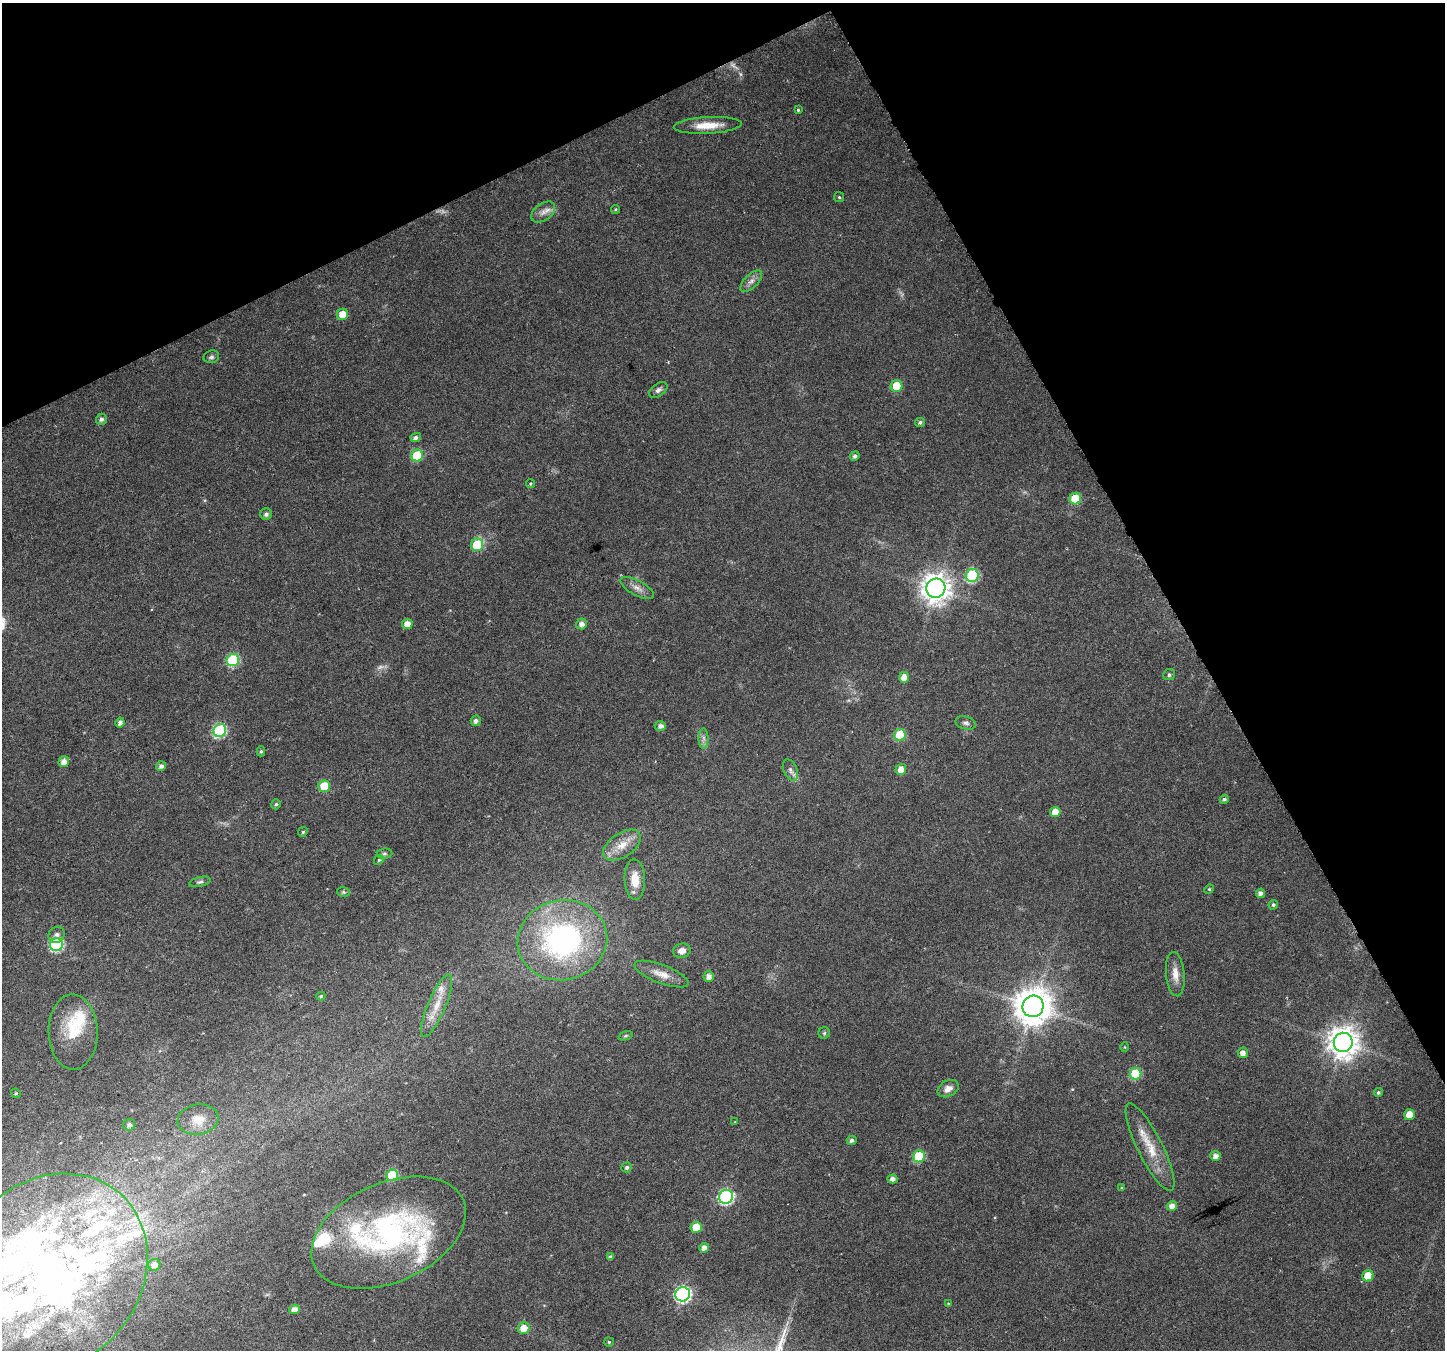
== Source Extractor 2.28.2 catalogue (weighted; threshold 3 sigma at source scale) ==
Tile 3 of 4 x 4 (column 3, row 1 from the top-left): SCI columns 2895-4337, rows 4215-5562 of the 5792 x 5669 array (HDU 1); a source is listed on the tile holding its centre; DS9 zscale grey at full resolution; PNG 1447 x 1352 px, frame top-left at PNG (2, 3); each listed source drawn as its Kron ellipse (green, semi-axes under 4 px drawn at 4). Shown black and unused: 26% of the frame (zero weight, under 5 of 9 exposures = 1% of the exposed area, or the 3 px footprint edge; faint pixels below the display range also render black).
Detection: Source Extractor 2.28.2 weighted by HDU 2 'WHT'; one run over the whole footprint, this tile lists its part. Background 0.0131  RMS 0.0021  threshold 0.0087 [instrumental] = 3 sigma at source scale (4.09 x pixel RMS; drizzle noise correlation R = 1.36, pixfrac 0.8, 0.0396/0.0396 arcsec/px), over >= 5 px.
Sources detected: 120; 3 too faint to see at this stretch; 3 inside a brighter object's white glare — neither listed nor drawn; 15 inside a brighter listed object's ellipse — not listed separately; the other 99 listed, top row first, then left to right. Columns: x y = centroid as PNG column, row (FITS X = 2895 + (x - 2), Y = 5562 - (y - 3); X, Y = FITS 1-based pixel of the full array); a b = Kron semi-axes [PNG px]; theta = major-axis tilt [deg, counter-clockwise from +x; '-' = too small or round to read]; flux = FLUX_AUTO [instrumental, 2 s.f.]
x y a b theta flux
798 110 3 3 - 0.24
708 125 34 8 3 4
839 197 5 5 - 0.32
615 209 5 4 - 0.25
543 212 13 8 37 1.3
751 281 14 6 44 1.1
342 314 5 5 - 2.8
211 357 8 6 17 0.56
897 386 6 6 - 5
658 390 10 6 34 0.71
101 419 5 5 - 0.62
920 422 5 4 - 0.48
416 438 5 4 - 0.68
417 455 6 6 - 9
855 456 5 4 - 0.65
530 484 4 4 - 0.27
1075 499 6 5 - 7.4
266 514 6 5 - 0.62
477 545 6 6 - 7.5
972 575 6 6 - 15
637 588 18 7 -28 1.4
936 588 10 9 - 260
407 624 5 5 - 2.1
582 624 5 5 - 1.1
233 660 6 6 - 16
1169 675 6 5 - 0.48
904 677 5 5 - 2
476 721 5 5 - 0.65
120 722 5 4 - 0.81
966 723 10 6 -14 0.67
660 726 5 5 - 0.88
220 730 7 6 - 23
900 735 6 5 - 7.8
704 738 10 5 -90 0.77
261 751 5 4 - 0.3
64 762 5 5 - 1.5
161 766 5 5 - 0.77
901 769 5 5 - 2
790 770 11 6 -65 0.91
324 786 6 6 - 7.4
1224 799 5 4 - 0.47
276 804 5 4 - 0.35
1055 812 5 5 - 2.4
303 832 5 4 - 0.26
622 845 21 12 34 3.3
384 854 8 5 5 0.41
379 860 5 4 - 0.28
635 880 20 10 -87 3.5
200 882 11 5 13 0.52
1209 889 5 4 - 0.25
343 892 6 5 - 0.32
1261 893 5 4 - 0.91
1273 905 5 4 - 0.35
57 935 9 7 45 0.8
562 940 45 40 13 45
56 945 6 6 - 24
682 951 9 7 14 1.2
661 974 29 9 -20 2.4
1175 974 22 9 -85 2.1
709 976 5 5 - 1.2
321 996 4 3 - 0.31
437 1006 34 9 67 3.8
1033 1006 11 10 - 460
73 1032 38 24 -89 7.8
824 1033 6 6 - 0.35
626 1036 7 4 20 0.32
1343 1042 9 9 - 300
1124 1047 5 3 - 0.16
1243 1053 5 5 - 1.2
1135 1074 6 5 - 12
948 1089 11 8 28 1.2
1378 1092 4 4 - 0.4
16 1093 5 4 - 0.24
1409 1115 5 5 - 3
198 1119 20 15 10 3.5
735 1122 3 3 - 0.14
129 1125 6 5 - 0.65
852 1140 5 4 - 0.61
1150 1147 48 12 -63 5.4
919 1156 6 6 - 11
1215 1156 5 5 - 1.2
627 1167 5 5 - 0.53
392 1175 6 5 - 9.2
892 1179 5 4 - 0.96
1122 1188 4 3 - 0.23
726 1197 7 7 - 34
1172 1206 5 5 - 1.6
696 1227 5 5 - 3.8
389 1233 81 49 24 49
704 1248 5 4 - 1.2
610 1257 4 4 - 0.6
154 1265 6 6 - 1.1
50 1273 106 90 48 110
1368 1276 6 5 - 3.8
683 1294 7 7 - 45
948 1304 4 3 - 0.18
294 1309 5 4 - 1.4
524 1328 6 5 - 2.6
609 1342 5 4 - 0.27